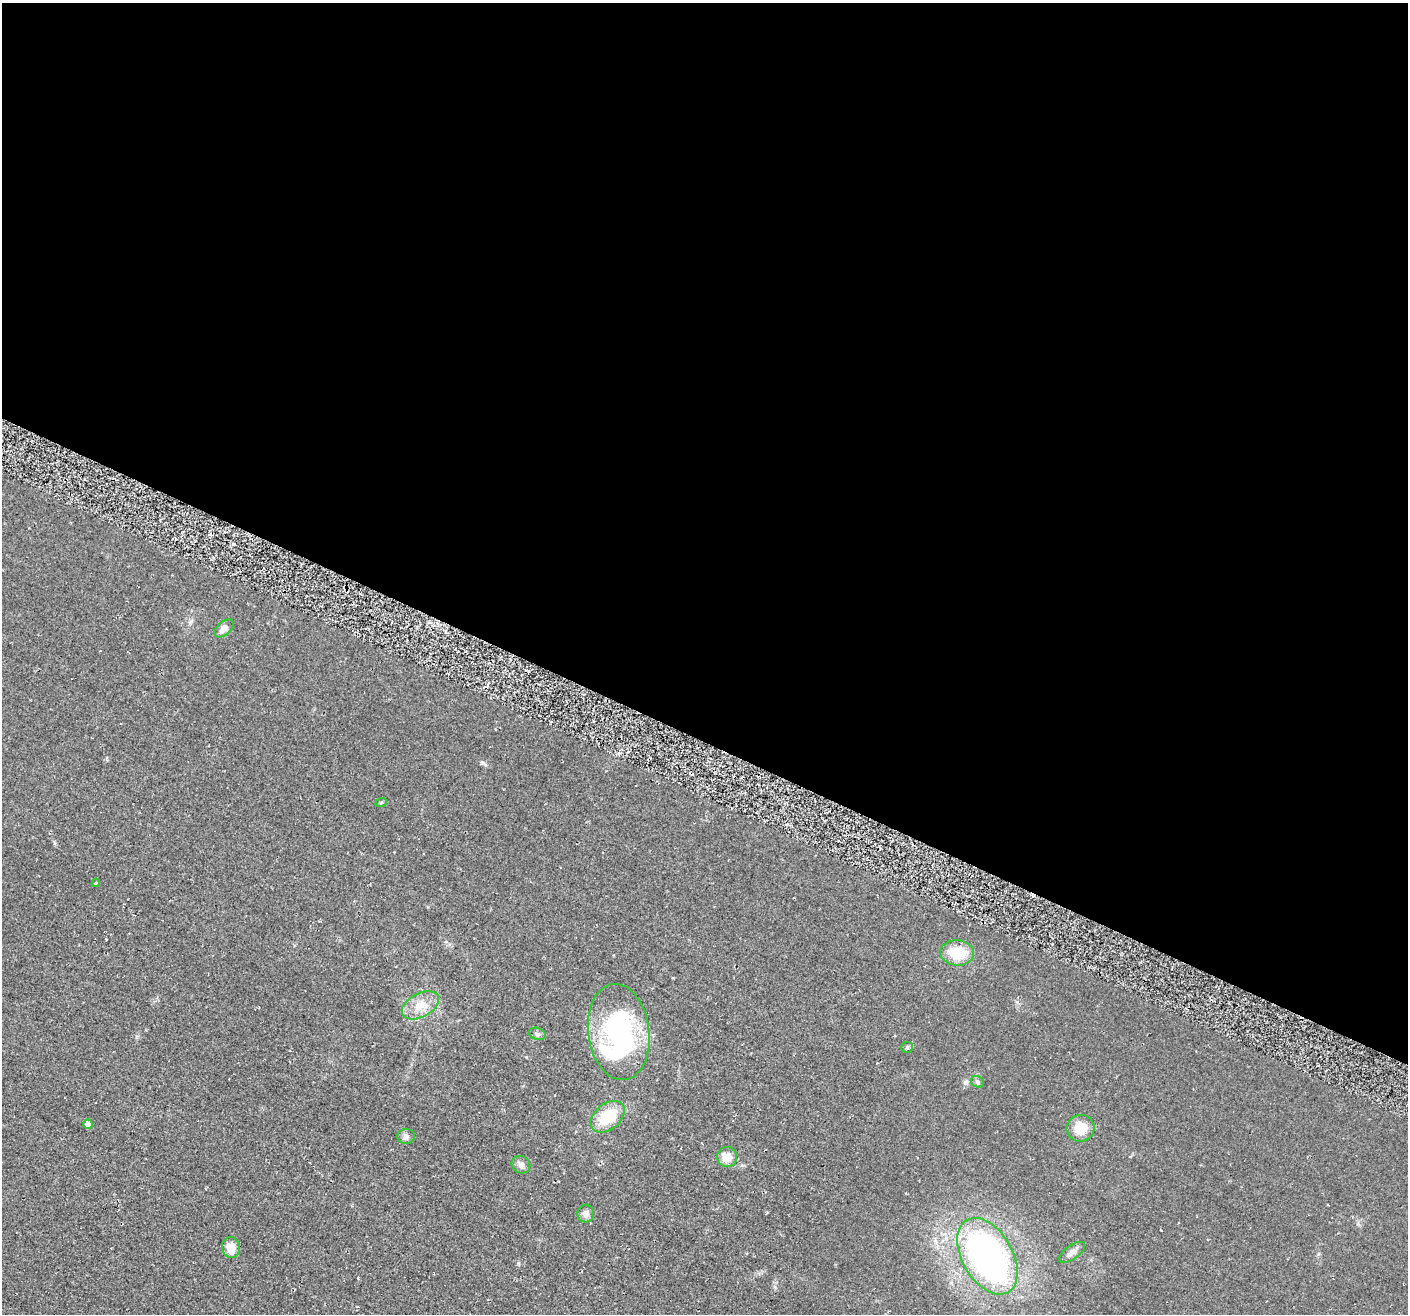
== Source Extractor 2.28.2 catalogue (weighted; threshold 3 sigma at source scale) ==
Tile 3 of 4 x 4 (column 3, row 1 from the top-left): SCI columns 2861-4266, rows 4257-5568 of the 5705 x 5727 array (HDU 1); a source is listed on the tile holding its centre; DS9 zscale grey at full resolution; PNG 1410 x 1316 px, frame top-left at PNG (2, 3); each listed source drawn as its Kron ellipse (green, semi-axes under 4 px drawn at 4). Shown black and unused: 56% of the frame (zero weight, under 2 of 3 exposures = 3% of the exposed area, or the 3 px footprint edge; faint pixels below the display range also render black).
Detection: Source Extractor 2.28.2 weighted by HDU 2 'WHT'; one run over the whole footprint, this tile lists its part. Background 0.0808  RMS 0.014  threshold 0.0651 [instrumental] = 3 sigma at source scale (4.5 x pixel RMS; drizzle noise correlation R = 1.50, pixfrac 1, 0.05/0.05 arcsec/px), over >= 5 px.
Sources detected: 21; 1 inside a brighter object's white glare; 1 cosmic-ray / hot-pixel residue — neither listed nor drawn; the other 19 listed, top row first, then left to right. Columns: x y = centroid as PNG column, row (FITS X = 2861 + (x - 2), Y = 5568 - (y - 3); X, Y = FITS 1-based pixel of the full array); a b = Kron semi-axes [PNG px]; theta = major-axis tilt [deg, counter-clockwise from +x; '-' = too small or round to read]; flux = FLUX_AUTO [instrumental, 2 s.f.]
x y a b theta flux
224 628 11 6 42 8.9
381 803 6 3 20 1.6
96 883 4 3 - 1.5
957 953 17 12 -5 36
420 1005 20 12 28 22
619 1032 48 30 -83 220
537 1034 8 6 -20 3.9
907 1047 6 5 - 2.2
977 1082 7 5 -25 2.9
608 1117 19 13 39 50
88 1124 5 4 - 9.2
1080 1128 14 13 - 25
406 1136 9 7 5 4.7
727 1157 10 10 - 17
521 1165 9 8 - 5.5
586 1214 9 8 - 6.7
231 1248 10 9 - 20
1072 1252 15 7 35 7.6
987 1256 42 25 -60 480
Unlisted compact peaks at least as high as the median listed source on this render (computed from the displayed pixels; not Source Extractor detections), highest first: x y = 483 763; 358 1278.